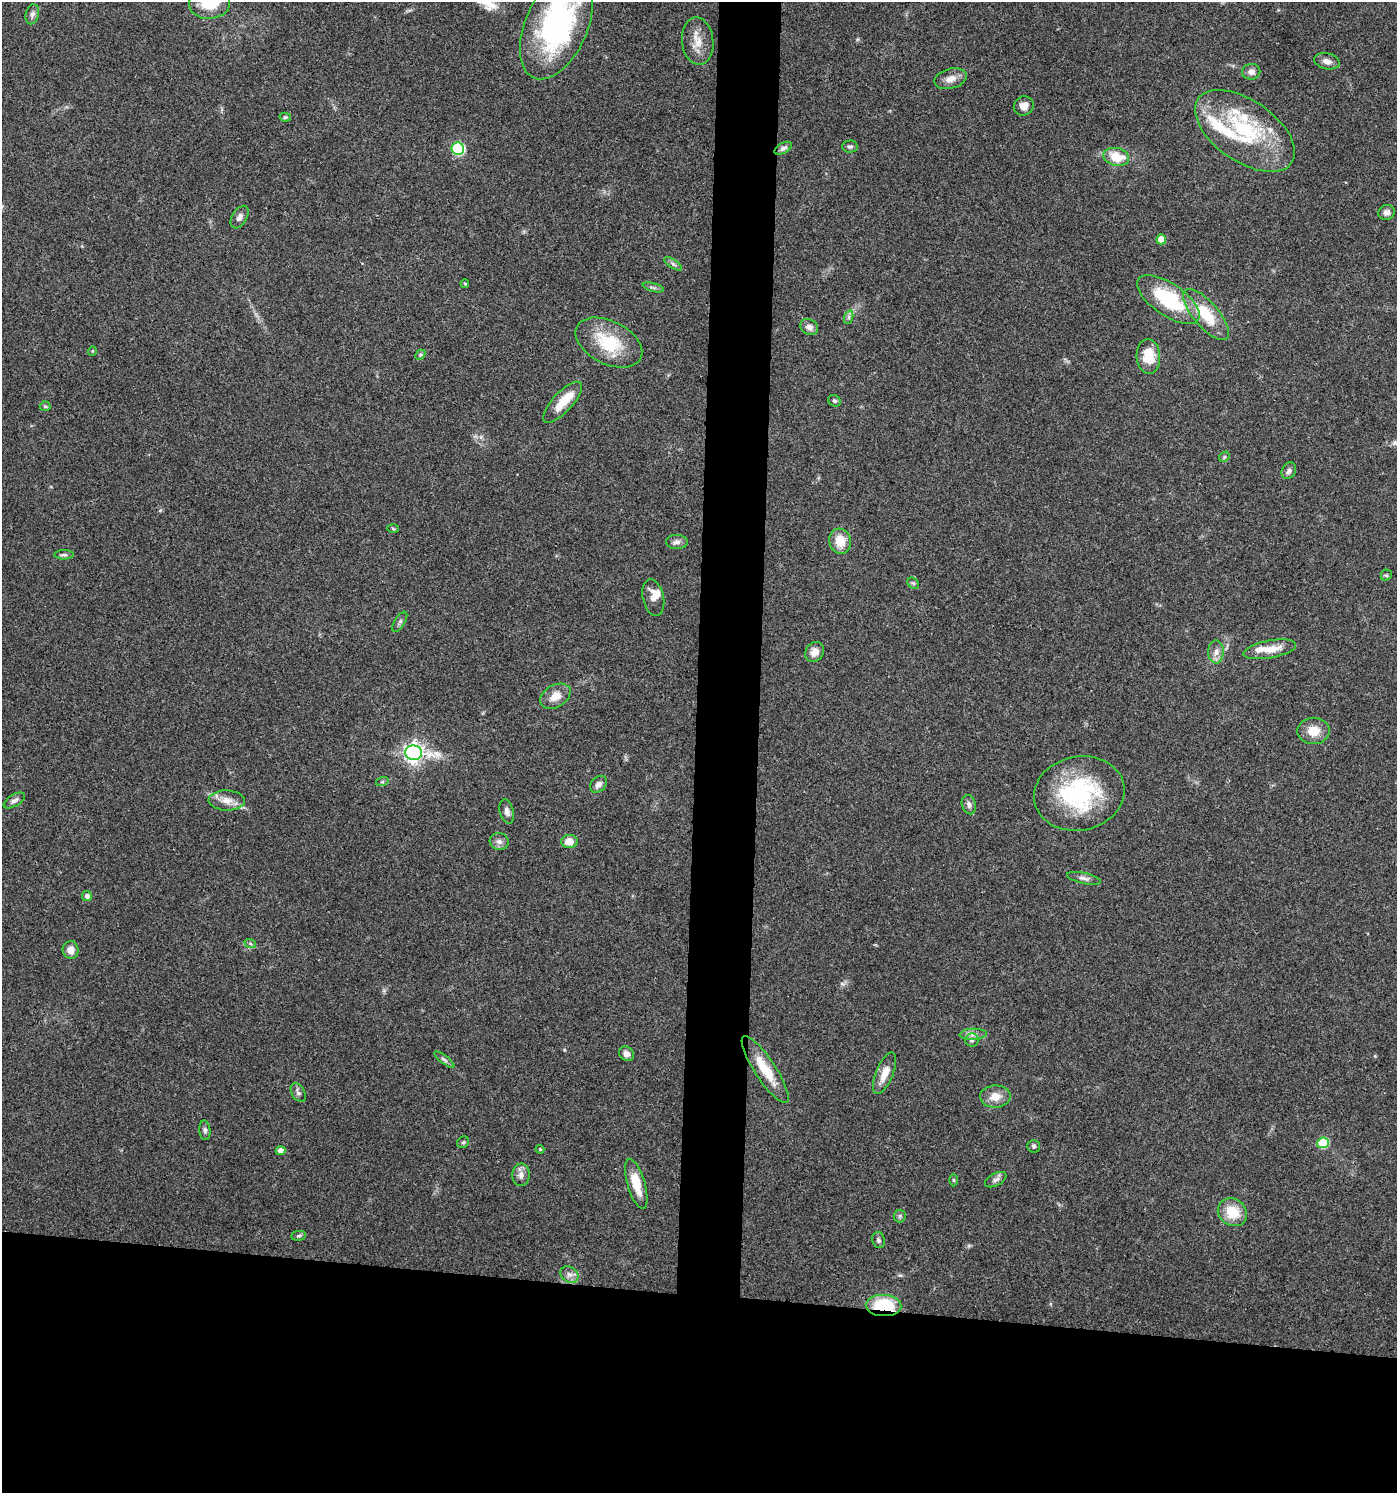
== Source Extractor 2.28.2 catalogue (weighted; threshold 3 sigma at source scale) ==
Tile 8 of 3 x 3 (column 2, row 3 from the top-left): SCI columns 1499-2893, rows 5-1495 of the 4500 x 4479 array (HDU 1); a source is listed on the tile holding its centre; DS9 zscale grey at full resolution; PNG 1399 x 1495 px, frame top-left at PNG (2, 2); each listed source drawn as its Kron ellipse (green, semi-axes under 4 px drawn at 4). Shown black and unused: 17% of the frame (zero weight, under 3 of 4 exposures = <1% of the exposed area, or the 3 px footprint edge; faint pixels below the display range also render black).
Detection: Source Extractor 2.28.2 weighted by HDU 2 'WHT'; one run over the whole footprint, this tile lists its part. Background 0.0804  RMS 0.0056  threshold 0.0252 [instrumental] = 3 sigma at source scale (4.5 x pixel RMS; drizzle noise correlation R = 1.50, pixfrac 1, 0.05/0.05 arcsec/px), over >= 5 px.
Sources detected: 91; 7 inside a brighter listed object's ellipse — not listed separately; the other 84 listed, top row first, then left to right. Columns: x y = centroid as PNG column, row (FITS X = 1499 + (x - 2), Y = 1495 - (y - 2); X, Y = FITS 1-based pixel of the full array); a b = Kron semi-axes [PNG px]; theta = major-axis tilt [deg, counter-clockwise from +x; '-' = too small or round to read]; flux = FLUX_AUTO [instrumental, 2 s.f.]
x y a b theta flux
210 2 20 16 7 21
32 14 10 6 74 2.1
556 26 56 31 66 120
698 41 24 15 -83 8.6
1327 61 13 8 -12 3.3
1251 72 9 7 1 2.7
951 79 17 10 14 5
1024 106 10 9 - 4.5
285 117 5 4 - 0.88
1245 131 57 30 -34 57
850 146 7 6 - 1.3
783 148 9 5 28 1.6
458 149 6 6 - 55
1116 157 13 9 -13 12
1386 212 8 7 - 2
240 217 12 7 58 2.6
1161 239 5 5 - 8
673 264 10 4 -34 1.4
465 283 4 3 - 0.65
653 287 11 3 -15 1.2
1168 300 36 16 -34 40
1206 314 32 12 -49 20
849 317 7 4 71 1.2
809 327 9 7 -30 3.2
609 343 36 21 -27 27
92 351 5 3 - 0.48
420 355 6 4 47 0.85
1148 356 17 12 -86 14
834 401 6 5 - 1.2
563 402 26 10 47 11
45 406 5 5 - 0.84
1224 457 6 4 48 0.85
1289 471 9 7 60 2.1
393 529 6 4 -4 0.67
840 541 13 10 -74 9.7
677 542 11 7 -1 2.5
64 555 10 4 -1 1.4
1386 575 6 5 - 0.86
913 583 6 5 - 0.99
653 598 19 10 -77 5.6
400 622 11 5 58 1.6
1270 649 27 9 10 9.2
815 652 10 8 53 4.4
1216 652 11 7 89 3.4
555 696 16 11 31 7
1314 731 16 13 1 8.4
413 753 8 7 - 300
382 782 6 4 18 0.77
598 784 9 7 44 2.8
1079 793 45 37 11 62
14 800 12 6 31 2
227 800 18 10 -2 5.9
969 805 10 7 -74 2.2
507 812 12 7 -77 2.5
499 841 9 8 - 2.5
569 841 8 6 4 5.9
1084 878 17 5 -12 2.3
87 896 5 5 - 2.1
250 943 6 4 -20 0.85
71 950 8 8 - 4.6
973 1034 13 5 3 2.8
972 1040 6 6 - 1.5
626 1054 8 6 -42 3.2
444 1060 12 4 -38 1.5
765 1070 39 10 -57 16
885 1073 22 8 68 7.3
298 1092 10 6 -59 2
995 1096 15 11 2 6.8
205 1130 10 5 -85 1.6
463 1142 6 5 - 0.91
1323 1143 6 5 - 28
1034 1146 6 6 - 1.2
540 1149 4 4 - 0.67
280 1151 5 4 - 3.5
521 1175 11 9 87 3.1
954 1180 6 4 -89 0.79
996 1180 11 6 27 2.1
636 1184 26 8 -73 11
1232 1212 15 13 -39 13
900 1216 6 6 - 1.1
298 1236 7 5 7 1
878 1240 8 6 -74 1.4
569 1274 10 7 -35 2.8
884 1305 18 10 -3 29
Overlapping masked pixels (flux is a lower limit): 1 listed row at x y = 884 1305
Isophote crosses this tile's border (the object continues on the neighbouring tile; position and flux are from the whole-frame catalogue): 2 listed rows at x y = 210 2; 556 26